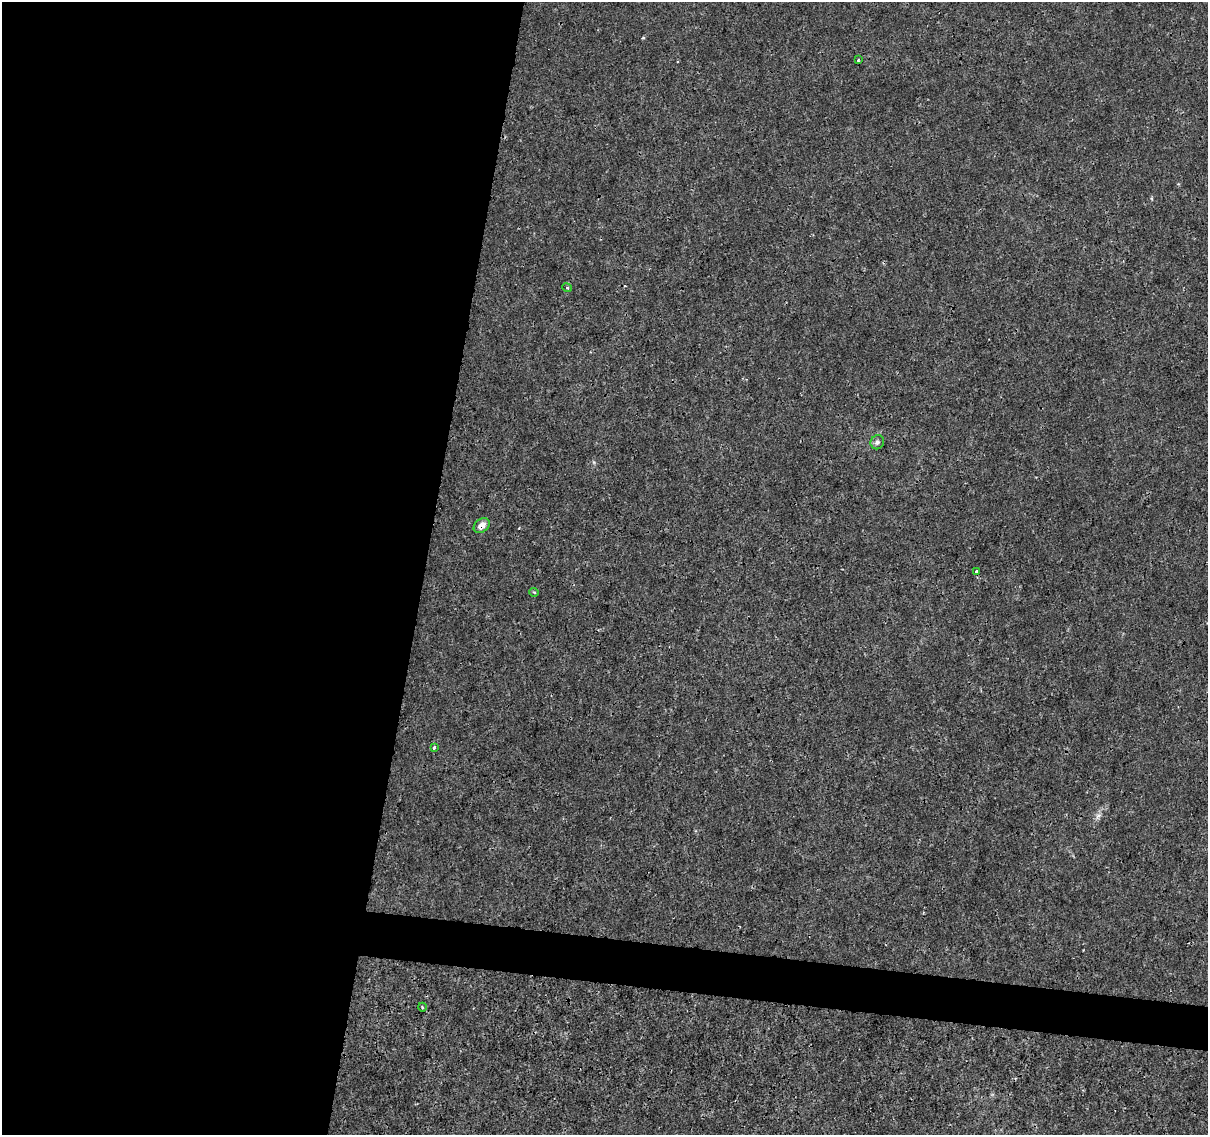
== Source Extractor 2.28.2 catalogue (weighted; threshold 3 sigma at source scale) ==
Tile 5 of 4 x 4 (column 1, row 2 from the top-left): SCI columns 10-1215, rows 2551-3683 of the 4831 x 5041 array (HDU 1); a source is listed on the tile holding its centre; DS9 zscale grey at full resolution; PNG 1210 x 1137 px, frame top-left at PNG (2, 2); each listed source drawn as its Kron ellipse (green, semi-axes under 4 px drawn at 4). Shown black and unused: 38% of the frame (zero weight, under 3 of 4 exposures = <1% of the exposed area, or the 3 px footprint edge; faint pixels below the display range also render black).
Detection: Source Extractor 2.28.2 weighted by HDU 2 'WHT'; one run over the whole footprint, this tile lists its part. Background 1.45e-04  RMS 7.4e-04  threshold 0.00333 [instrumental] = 3 sigma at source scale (4.5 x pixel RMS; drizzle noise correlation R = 1.50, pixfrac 1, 0.0396/0.0396 arcsec/px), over >= 5 px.
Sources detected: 8; all 8 listed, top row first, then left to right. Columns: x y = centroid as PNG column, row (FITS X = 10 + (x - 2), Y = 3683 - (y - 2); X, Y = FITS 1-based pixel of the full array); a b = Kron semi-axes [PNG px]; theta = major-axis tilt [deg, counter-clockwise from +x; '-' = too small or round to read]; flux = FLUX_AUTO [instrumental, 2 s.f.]
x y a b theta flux
858 60 3 3 - 0.064
567 288 5 4 - 0.089
877 442 7 6 - 0.21
482 525 9 6 38 0.6
977 571 4 3 - 0.21
534 592 5 3 - 0.073
434 747 4 3 - 0.16
422 1007 4 3 - 0.068
Overlapping masked pixels (flux is a lower limit): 2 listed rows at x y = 482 525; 977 571